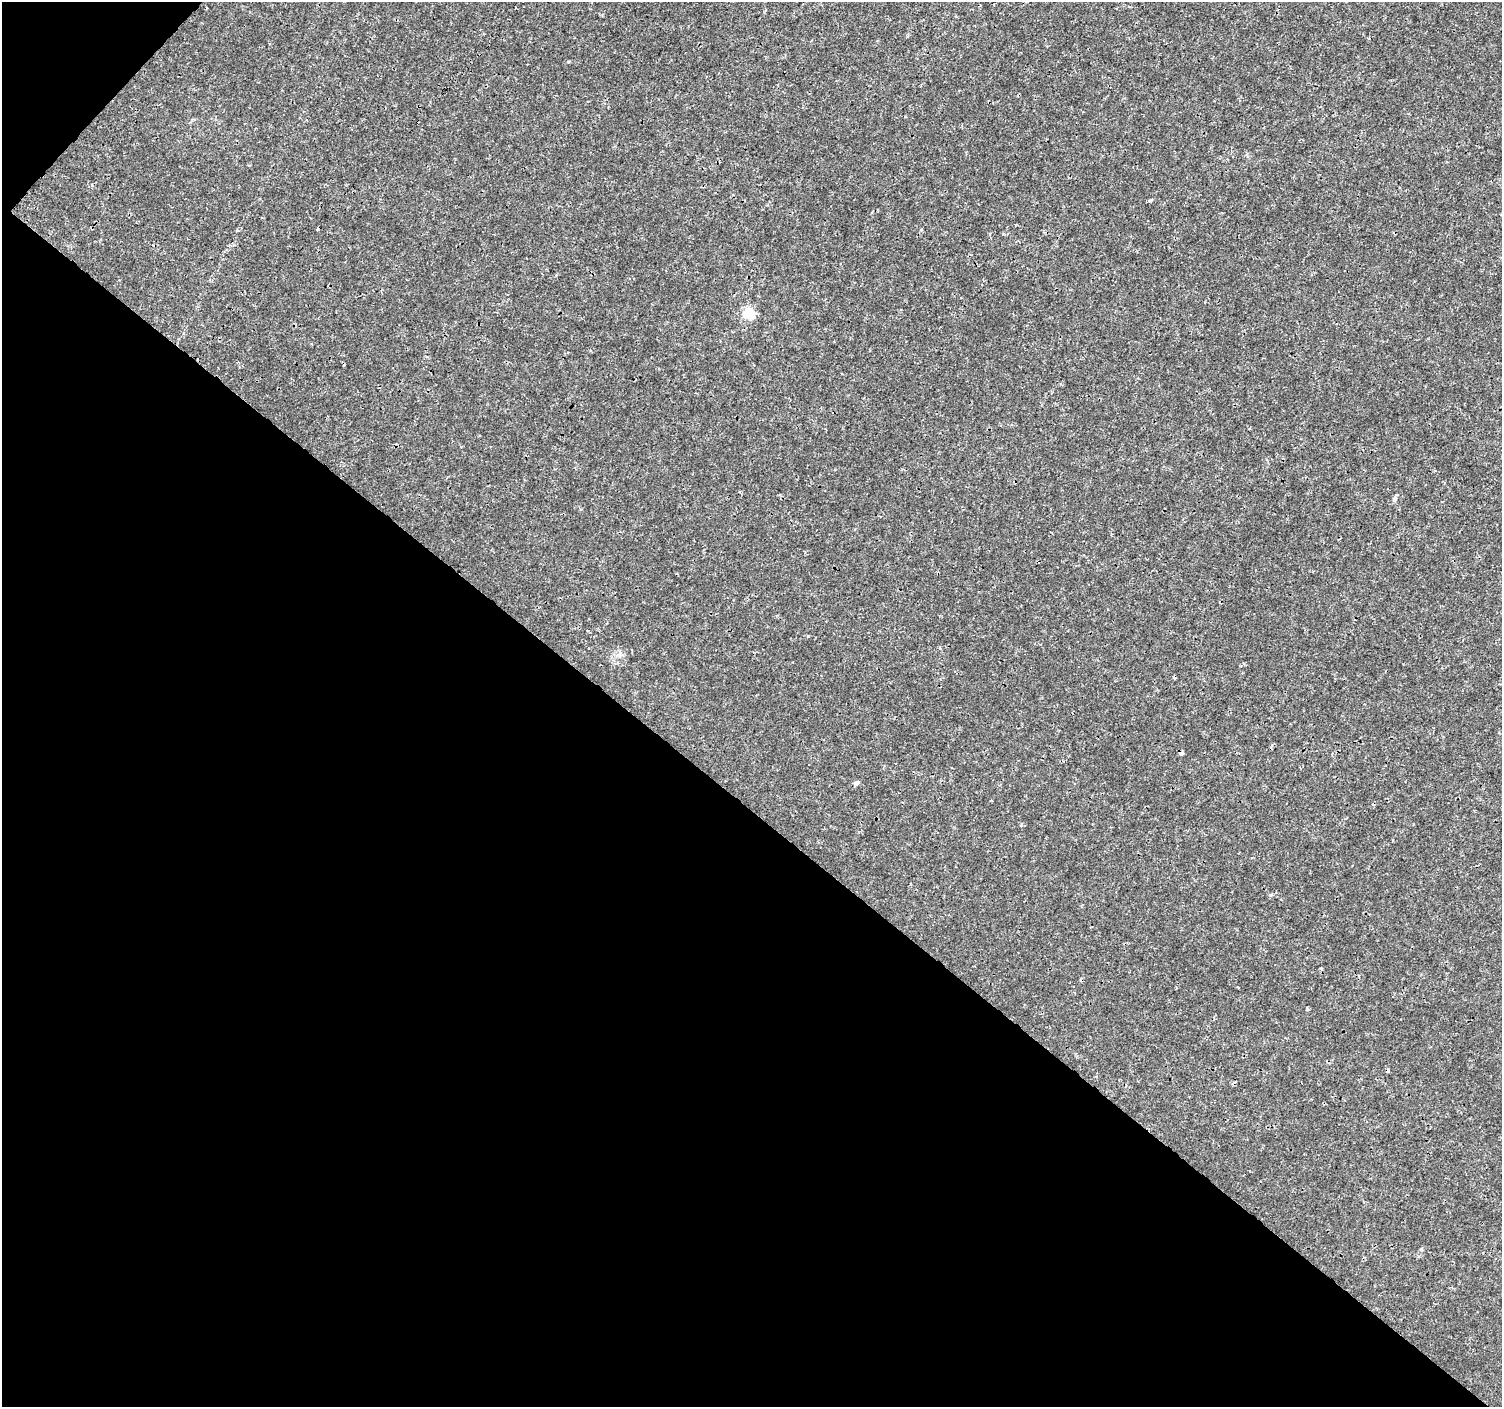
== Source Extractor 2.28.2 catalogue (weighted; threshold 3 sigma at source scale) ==
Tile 9 of 4 x 4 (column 1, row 3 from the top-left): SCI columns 1-1500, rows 1576-2980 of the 6008 x 6026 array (HDU 1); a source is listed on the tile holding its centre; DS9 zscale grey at full resolution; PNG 1504 x 1409 px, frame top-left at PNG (2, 2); no overlay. Shown black and unused: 43% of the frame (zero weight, under 3 of 4 exposures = <1% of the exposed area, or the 3 px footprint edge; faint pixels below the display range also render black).
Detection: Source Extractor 2.28.2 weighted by HDU 2 'WHT'; one run over the whole footprint, this tile lists its part. Background 9.38e-04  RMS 9.4e-04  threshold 0.00421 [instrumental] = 3 sigma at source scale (4.5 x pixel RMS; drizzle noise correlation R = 1.50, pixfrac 1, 0.0396/0.0396 arcsec/px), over >= 5 px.
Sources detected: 7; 1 cosmic-ray / hot-pixel residue — not listed; the other 6 listed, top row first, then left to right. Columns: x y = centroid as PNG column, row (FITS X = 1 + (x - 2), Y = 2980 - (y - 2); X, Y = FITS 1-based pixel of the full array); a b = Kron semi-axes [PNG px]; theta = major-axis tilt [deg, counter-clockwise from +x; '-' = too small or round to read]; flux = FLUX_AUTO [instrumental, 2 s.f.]
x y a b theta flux
1150 201 6 4 1 0.14
749 313 6 5 - 8.7
1395 499 7 5 51 0.22
808 636 4 4 - 0.08
1181 753 4 4 - 0.3
856 783 8 5 42 0.22
Overlapping masked pixels (flux is a lower limit): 1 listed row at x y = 1181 753